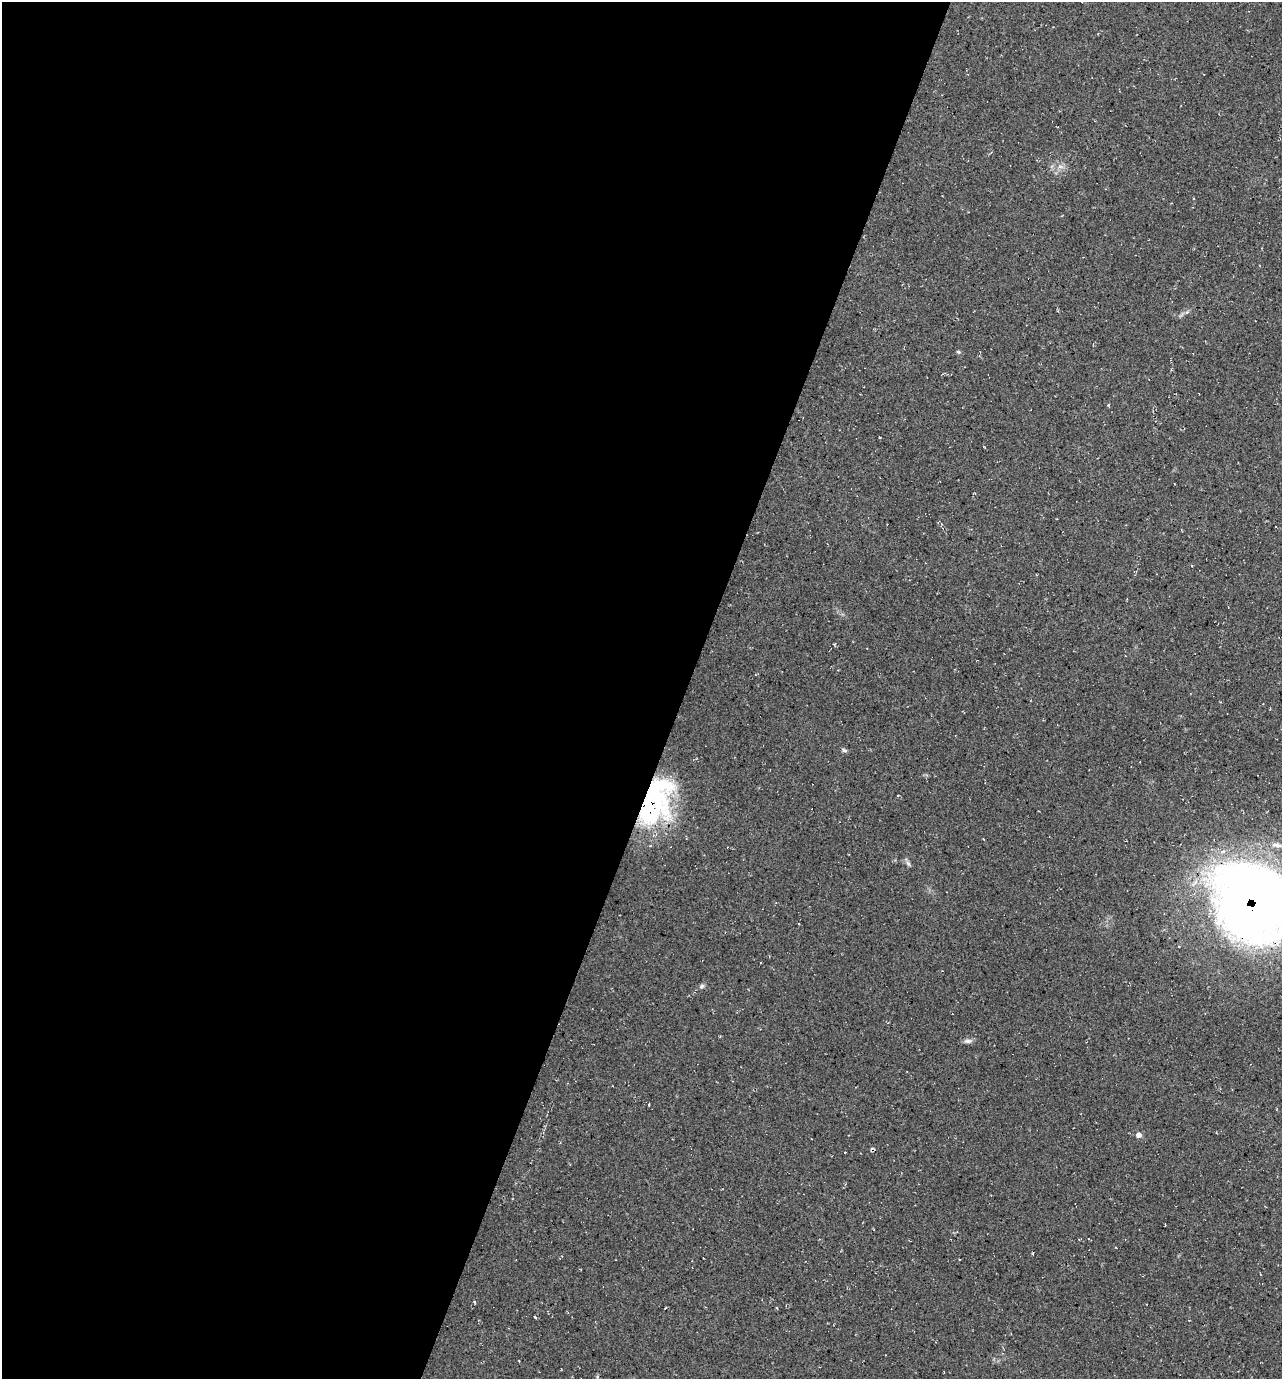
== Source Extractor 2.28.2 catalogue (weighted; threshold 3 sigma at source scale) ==
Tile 5 of 4 x 4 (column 1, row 2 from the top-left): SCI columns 139-1418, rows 2759-4135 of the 5530 x 5520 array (HDU 1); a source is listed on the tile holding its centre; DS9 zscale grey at full resolution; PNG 1284 x 1381 px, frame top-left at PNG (2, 2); no overlay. Shown black and unused: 53% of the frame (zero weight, under 2 of 3 exposures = <1% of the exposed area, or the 3 px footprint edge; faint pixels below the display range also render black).
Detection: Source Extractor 2.28.2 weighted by HDU 2 'WHT'; one run over the whole footprint, this tile lists its part. Background 0.244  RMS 0.014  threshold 0.0622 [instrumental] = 3 sigma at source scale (4.5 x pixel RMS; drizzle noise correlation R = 1.50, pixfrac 1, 0.05/0.05 arcsec/px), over >= 5 px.
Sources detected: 17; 1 inside a brighter object's white glare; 1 cosmic-ray / hot-pixel residue — not listed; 2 inside a brighter listed object's ellipse — not listed separately; the other 13 listed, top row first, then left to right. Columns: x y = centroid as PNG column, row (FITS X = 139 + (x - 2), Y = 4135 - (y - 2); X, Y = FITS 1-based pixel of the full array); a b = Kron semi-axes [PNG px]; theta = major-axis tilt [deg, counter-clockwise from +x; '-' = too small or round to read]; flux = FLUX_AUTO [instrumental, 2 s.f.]
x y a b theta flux
1060 166 7 5 0 4
958 352 5 4 - 1.8
844 750 8 4 -23 2.6
651 805 46 31 60 250
908 863 8 5 -53 3.4
1252 902 90 74 -47 1200
702 986 8 5 28 3.1
968 1041 11 6 5 4.5
649 1105 3 2 - 1.3
1139 1135 5 5 - 6.4
474 1302 4 3 - 1.3
777 1308 4 2 - 0.97
535 1317 5 2 - 1.4
Overlapping masked pixels (flux is a lower limit): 2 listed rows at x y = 651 805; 1252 902
Isophote crosses this tile's border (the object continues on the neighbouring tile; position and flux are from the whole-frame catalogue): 1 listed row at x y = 1252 902